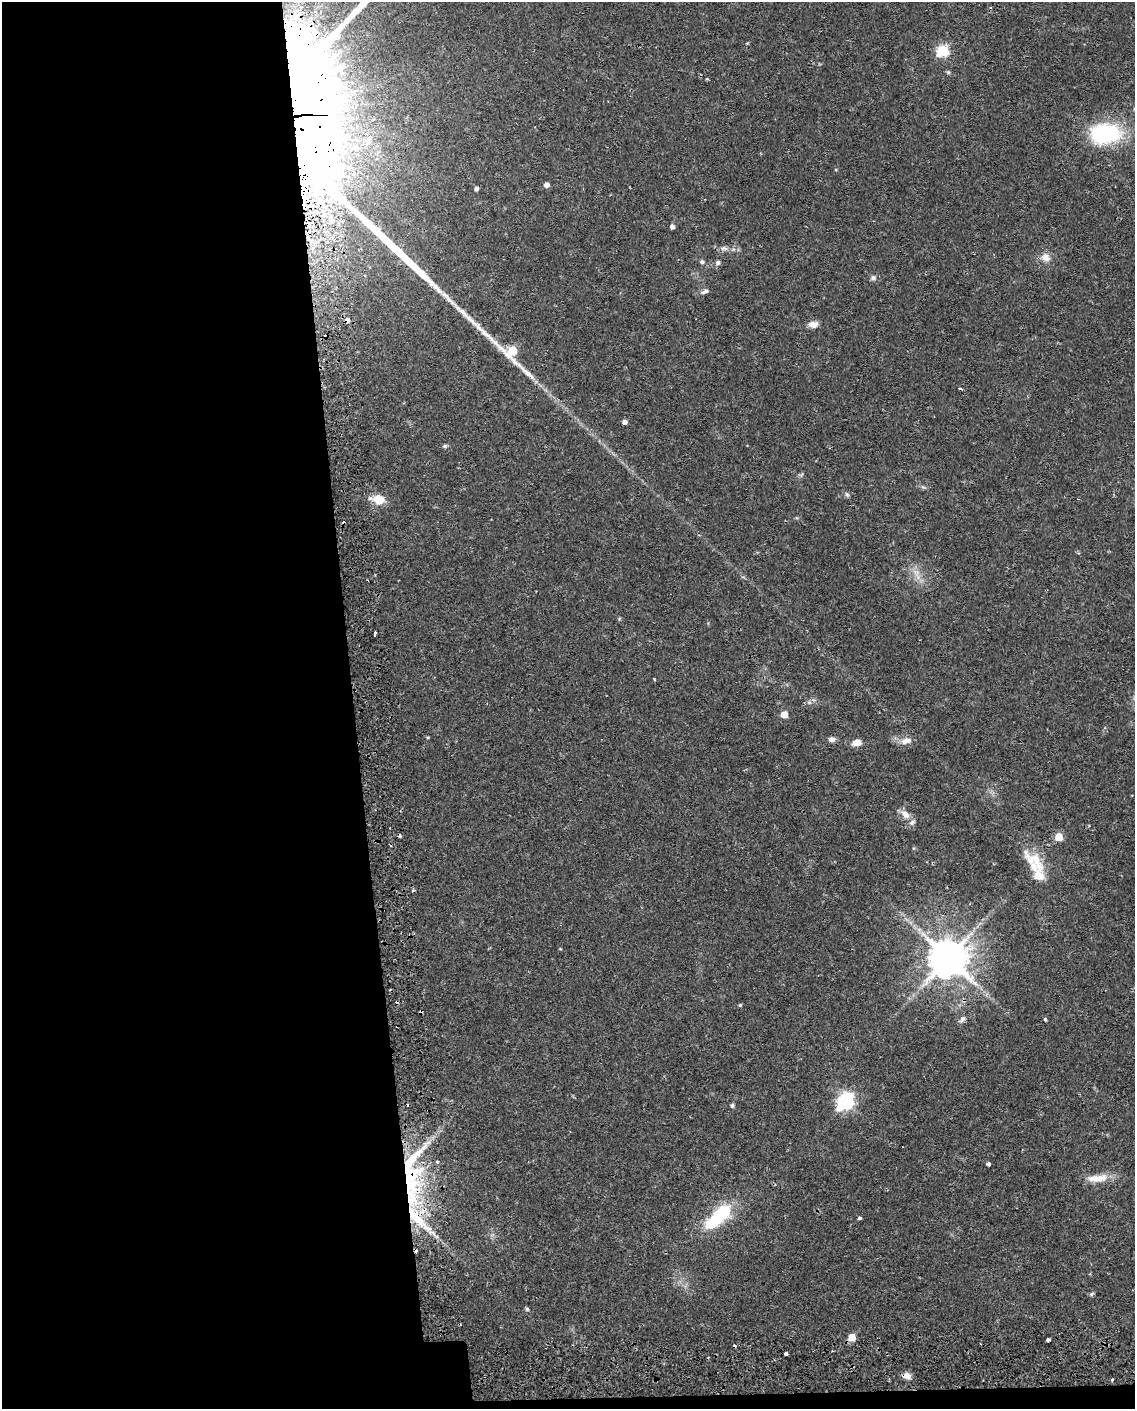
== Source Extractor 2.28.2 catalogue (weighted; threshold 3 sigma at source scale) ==
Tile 9 of 4 x 3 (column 1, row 3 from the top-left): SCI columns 43-1175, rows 106-1512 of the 4619 x 4393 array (HDU 1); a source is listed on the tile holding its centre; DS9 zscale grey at full resolution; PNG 1137 x 1411 px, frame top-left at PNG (2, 2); no overlay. Shown black and unused: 32% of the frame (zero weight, under 2 of 3 exposures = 5% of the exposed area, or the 3 px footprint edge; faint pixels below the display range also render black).
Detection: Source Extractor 2.28.2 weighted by HDU 2 'WHT'; one run over the whole footprint, this tile lists its part. Background 0.0303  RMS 0.0033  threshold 0.015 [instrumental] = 3 sigma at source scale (4.5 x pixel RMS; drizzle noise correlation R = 1.50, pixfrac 1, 0.0396/0.0396 arcsec/px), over >= 5 px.
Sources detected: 71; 1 inside a brighter object's white glare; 9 cosmic-ray / hot-pixel residue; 1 long thin detection or spike segment (spike, bleed or trail) — not listed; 5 inside a brighter listed object's ellipse — not listed separately; the other 55 listed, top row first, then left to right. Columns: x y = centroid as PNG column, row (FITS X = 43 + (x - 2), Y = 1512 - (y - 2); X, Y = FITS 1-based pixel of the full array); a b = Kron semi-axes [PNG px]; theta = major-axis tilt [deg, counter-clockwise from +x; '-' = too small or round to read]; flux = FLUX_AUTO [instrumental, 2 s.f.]
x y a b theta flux
943 51 6 6 - 32
948 72 6 4 -44 0.46
707 79 3 3 - 0.34
1106 134 33 21 5 34
368 141 14 9 75 3
309 150 166 43 -87 840
547 185 6 5 - 1.4
476 188 5 4 - 0.88
672 227 5 4 - 1.2
724 248 10 6 1 1.3
1045 257 13 10 -37 2.7
702 262 6 5 - 0.69
718 263 6 6 - 0.8
873 278 7 6 - 0.89
705 291 10 5 20 1
347 320 4 3 - 8.4
813 324 13 8 2 2.1
508 349 94 16 -39 26
625 422 5 4 - 1.4
445 446 6 5 - 0.64
923 487 6 5 - 0.58
847 494 7 5 -53 0.63
378 499 13 11 -12 5.2
916 572 10 8 -61 2.3
619 619 5 4 - 0.36
375 634 6 3 87 1.3
784 714 5 5 - 4.7
428 737 5 3 - 0.29
832 739 9 6 -3 1.2
906 741 16 9 14 2.7
856 742 8 6 13 3.4
905 814 13 8 -48 2.8
400 836 3 3 - 1
1059 837 6 6 - 7
1035 864 35 19 -65 11
413 890 4 4 - 0.4
919 929 7 5 0 0.91
948 958 11 11 - 1000
740 1005 4 4 - 0.4
962 1019 10 6 48 1.2
1045 1019 4 4 - 0.52
845 1101 8 7 - 92
732 1105 5 5 - 0.6
437 1161 4 3 - 0.55
988 1164 4 4 - 0.78
410 1178 75 26 -88 47
1097 1178 30 10 5 5.1
718 1216 34 13 44 23
859 1218 5 4 - 0.54
1092 1294 7 5 24 0.54
527 1309 5 4 - 0.58
852 1337 5 5 - 6.6
1048 1340 4 3 - 3
786 1354 3 3 - 6.7
907 1376 10 8 -26 2.1
Overlapping masked pixels (flux is a lower limit): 4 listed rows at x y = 309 150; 347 320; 410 1178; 907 1376